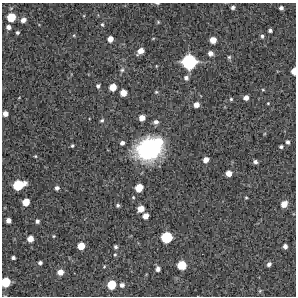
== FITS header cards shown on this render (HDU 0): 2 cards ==
NAXIS1  =                  294 /Length X axis
NAXIS2  =                  294 /Length Y axis

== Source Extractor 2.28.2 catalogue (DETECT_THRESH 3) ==
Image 294 x 294 px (HDU 0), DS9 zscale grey, 1 PNG px = 1 image px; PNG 298 x 298 px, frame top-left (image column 1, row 294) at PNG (2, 3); no overlay
Background 12700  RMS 340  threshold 1020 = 3 sigma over >= 5 px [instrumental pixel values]
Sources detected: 75; all 75 listed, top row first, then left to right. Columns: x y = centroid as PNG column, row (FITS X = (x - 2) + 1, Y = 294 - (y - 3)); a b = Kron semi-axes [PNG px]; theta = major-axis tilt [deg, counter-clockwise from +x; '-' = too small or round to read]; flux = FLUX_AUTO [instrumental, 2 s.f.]
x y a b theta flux
157 3 6 3 -1 2.6e+04
233 7 4 4 - 5.7e+04
281 8 4 4 - 6.1e+04
11 17 7 7 - 4.3e+05
23 20 7 6 - 1.2e+05
158 22 5 4 - 2.4e+04
102 24 6 4 -74 3.3e+04
8 27 5 5 - 9.8e+04
270 30 4 4 - 5.6e+04
17 32 4 4 - 4.1e+04
74 35 5 3 - 2.1e+04
262 36 4 4 - 4.8e+04
110 39 5 5 - 1.5e+05
213 40 5 5 - 1.9e+05
140 51 7 5 43 1.6e+05
210 53 5 5 - 1.1e+05
229 57 5 5 - 3.4e+04
189 62 11 11 - 1.3e+06
156 66 5 3 - 1.7e+04
122 70 6 6 - 4.6e+04
294 71 6 4 86 1.9e+05
186 78 6 5 - 7.0e+04
98 86 4 4 - 5.0e+04
113 87 6 6 - 2.5e+05
263 90 5 3 - 2.1e+04
156 92 4 4 - 2.9e+04
123 93 5 5 - 2.1e+05
246 98 5 5 - 1.1e+05
231 99 4 4 - 3.0e+04
268 103 3 3 - 1.9e+04
196 105 5 5 - 1.4e+05
5 114 5 4 - 1.2e+05
142 118 5 5 - 1.6e+05
102 120 5 4 - 3.9e+04
156 122 6 5 - 7.9e+04
158 142 9 9 - 4.7e+05
288 142 6 5 - 5.2e+04
122 143 4 4 - 6.8e+04
72 146 3 3 - 2.7e+04
281 147 5 4 - 4.6e+04
149 149 24 21 14 2.4e+06
35 156 3 3 - 2.0e+04
206 160 5 4 - 1.5e+05
255 162 5 4 - 6.9e+04
229 173 5 5 - 1.7e+05
19 185 10 7 17 6.3e+05
57 188 4 4 - 6.7e+04
139 188 6 6 - 3.4e+05
133 197 4 4 - 2.2e+04
246 197 3 3 - 2.2e+04
26 202 6 6 - 2.5e+05
284 204 7 6 - 2.2e+05
118 205 4 4 - 3.9e+04
141 209 6 5 - 2.1e+05
145 216 5 5 - 1.6e+05
8 220 5 5 - 1.1e+05
37 221 4 4 - 5.8e+04
54 236 3 3 - 2.0e+04
166 237 8 8 - 7.1e+05
30 239 5 5 - 1.9e+05
81 246 6 6 - 2.7e+05
285 246 4 4 - 7.9e+04
115 247 4 3 - 4.3e+04
115 255 5 4 - 2.4e+04
13 258 4 3 - 4.9e+04
40 263 4 4 - 4.9e+04
269 264 4 4 - 6.4e+04
182 265 7 7 - 4.4e+05
104 266 4 3 - 2.0e+04
158 269 5 4 - 8.3e+04
60 272 5 5 - 1.6e+05
5 282 7 7 - 4.8e+05
111 285 7 7 - 4.3e+05
122 285 5 5 - 8.0e+04
260 291 5 4 - 2.5e+04
At the frame edge (FLAGS 8, measured only in part): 3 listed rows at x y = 157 3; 294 71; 5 282